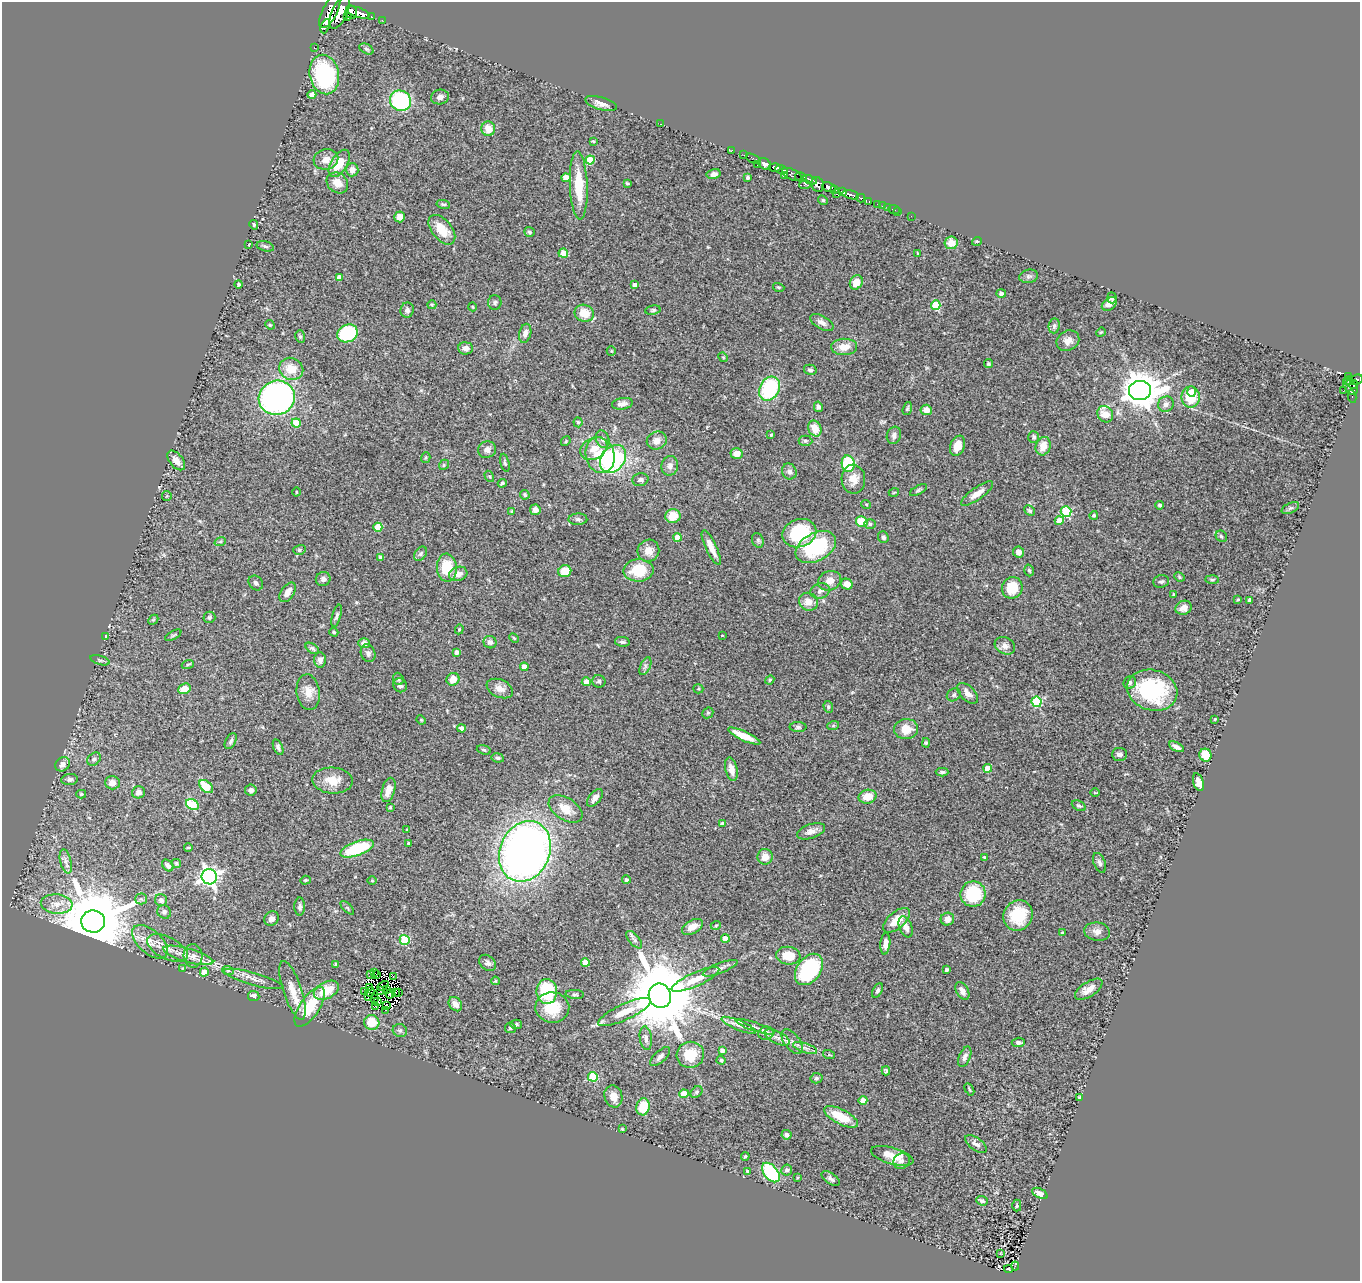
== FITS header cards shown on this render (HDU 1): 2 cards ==
NAXIS1  =                 1358
NAXIS2  =                 1279

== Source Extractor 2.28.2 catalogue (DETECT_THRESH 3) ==
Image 1358 x 1279 px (HDU 1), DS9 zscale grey, 1 PNG px = 1 image px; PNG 1362 x 1283 px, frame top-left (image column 1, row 1279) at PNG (2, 2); each listed source drawn as its Kron ellipse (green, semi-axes under 4 px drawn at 4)
Background 0.522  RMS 0.054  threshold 0.161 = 3 sigma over >= 5 px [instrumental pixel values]
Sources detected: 416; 13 with non-positive FLUX_AUTO (blend fragments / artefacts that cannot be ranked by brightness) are neither listed nor drawn; the other 403 listed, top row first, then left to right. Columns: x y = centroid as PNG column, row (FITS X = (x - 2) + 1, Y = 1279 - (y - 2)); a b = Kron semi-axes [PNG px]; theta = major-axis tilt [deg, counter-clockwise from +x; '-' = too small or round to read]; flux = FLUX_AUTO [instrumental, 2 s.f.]
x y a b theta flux
330 11 19 7 62 1200
351 12 7 6 - 840
358 12 12 5 -18 920
340 13 17 8 65 2600
347 16 4 3 - 220
371 16 3 3 - 50
382 20 2 2 - 9.5
325 26 7 3 68 850
314 48 3 3 - 4.4
366 49 7 5 -27 6.6
324 75 20 14 -77 390
312 95 4 4 - 35
440 97 9 7 13 15
400 101 11 10 - 340
601 103 16 6 -16 25
661 124 3 2 - 2.2
488 129 7 7 - 47
593 141 4 3 - 3.3
732 150 3 2 - 15
744 155 2 2 - 11
326 159 12 10 15 32
753 159 8 3 -25 57
590 160 4 4 - 110
339 163 15 8 58 76
765 164 7 5 -33 760
757 165 3 2 - 24
775 167 6 4 -2 320
781 169 6 3 -18 480
352 170 6 6 - 25
714 174 7 5 11 13
784 175 2 2 - 44
792 175 11 5 -27 400
748 177 4 3 - 7
801 177 6 4 -9 370
566 178 4 4 - 56
810 180 7 4 -25 270
337 183 11 9 -41 38
627 183 4 2 - 4.2
579 185 34 9 -88 120
805 185 6 3 2 140
818 185 7 6 - 430
829 187 7 4 -19 910
835 189 3 3 - 260
842 192 4 3 - 170
836 194 3 2 - 60
851 195 8 4 -14 480
861 198 4 3 - 100
823 200 5 4 - 4.9
869 201 4 3 - 150
443 204 7 4 -10 6.4
878 204 3 3 - 57
882 206 2 2 - 11
887 208 3 2 - 10
894 210 6 2 -21 8.7
898 212 2 2 - 5
911 216 2 2 - 2.8
399 217 5 5 - 24
254 225 5 4 - 6.2
442 230 17 10 -51 70
529 232 5 5 - 6.7
977 241 5 3 - 3.2
951 243 6 6 - 49
249 244 3 2 - 2.6
265 246 9 5 -14 6.9
563 253 4 4 - 86
918 253 3 2 - 3.1
1029 276 9 6 11 10
339 277 4 4 - 18
856 282 7 6 - 37
239 284 4 3 - 9.2
635 285 4 4 - 22
779 287 6 3 -18 4.2
1001 293 5 4 - 12
1112 298 5 4 - 8.3
495 302 7 7 - 8.4
1109 304 8 5 36 18
432 305 4 4 - 4.5
936 305 5 5 - 150
473 307 4 3 - 2.8
407 310 7 6 - 11
653 310 7 5 9 6.4
584 313 10 8 -19 64
822 322 13 6 -29 21
270 325 5 4 - 4
1054 326 7 5 83 8.8
1101 332 5 3 - 3.4
347 333 10 8 24 270
525 333 10 6 76 18
300 336 6 5 - 6.1
1068 341 12 9 29 27
844 347 13 8 2 47
466 348 7 6 - 24
611 351 5 4 - 3.8
723 357 5 4 - 3.7
989 364 4 4 - 4.9
291 369 12 10 -24 67
810 370 6 5 - 7.9
1348 377 4 3 - 190
1356 380 6 5 - 240
1348 381 4 3 - 44
1352 384 6 4 -19 150
1350 386 10 6 -57 250
769 389 13 9 62 310
1140 390 11 9 4 8400
1192 391 5 4 - 13
1343 391 2 2 - 4.9
1191 397 10 9 - 110
1352 397 6 2 -79 36
277 398 18 17 - 1200
622 404 10 5 8 16
1166 404 8 7 - 16
818 407 5 4 - 9.6
907 409 7 3 72 5.3
926 410 6 5 - 37
1105 414 9 7 -52 56
578 422 5 4 - 5.2
296 423 4 4 - 61
815 429 8 6 -65 53
771 435 4 3 - 3.6
894 435 9 7 73 13
1034 437 6 5 - 8.2
603 439 9 6 -69 16
566 441 5 4 - 4.2
657 441 10 8 23 28
805 441 7 5 -2 6.7
958 446 10 7 69 48
1043 446 9 7 71 49
594 449 14 10 27 47
487 450 9 8 - 19
737 454 6 5 - 35
600 455 18 14 -77 96
426 458 5 4 - 4.4
613 459 15 11 52 460
176 460 11 6 -50 26
505 463 9 4 -77 6.7
848 464 8 6 -81 220
444 465 5 4 - 5.6
670 466 10 8 79 20
789 471 8 7 - 16
489 476 6 4 -58 4.3
853 479 14 12 -86 41
640 480 8 6 13 11
502 483 4 3 - 5.6
918 490 9 4 29 7
296 492 4 3 - 2.9
894 492 5 3 - 3.1
977 494 19 6 35 38
525 495 5 4 - 5.4
167 496 5 5 - 4
866 504 5 3 - 3.5
1160 505 4 4 - 6.5
1290 508 9 5 26 7.9
535 510 5 5 - 20
512 511 4 3 - 5.5
1030 511 6 4 -43 7
1066 512 5 5 - 260
1094 515 4 4 - 7
673 516 8 7 - 68
578 519 9 5 1 9.9
1059 521 4 4 - 40
862 522 6 5 - 87
870 524 6 5 - 8.8
378 527 4 4 - 96
799 533 17 14 21 250
1221 536 6 5 - 6.5
677 537 4 4 - 75
883 537 6 5 - 8.5
758 540 7 5 -70 7.4
220 542 6 4 18 5.3
816 547 22 14 29 270
711 548 19 5 -65 40
299 550 6 5 - 6.1
648 551 11 11 - 36
1019 552 6 5 - 21
421 554 8 5 52 9.4
380 557 4 3 - 5.1
447 568 14 10 -86 120
639 570 15 11 3 120
1029 570 6 4 -72 6
565 571 6 6 - 78
458 574 9 7 17 26
1179 577 5 4 - 4.6
323 579 7 7 - 15
1212 580 7 4 -3 5.4
830 581 12 9 22 33
1161 581 8 6 11 9.8
256 583 8 6 -48 11
847 584 6 5 - 30
1012 588 11 10 - 88
820 591 10 7 20 15
288 592 11 6 57 28
1173 594 4 4 - 5
1238 600 3 3 - 4.7
1250 600 4 4 - 20
808 602 10 8 -27 40
1183 608 8 6 25 30
337 616 11 4 74 8.9
209 617 6 5 - 7.4
153 620 6 4 44 4.6
459 629 5 4 - 3.4
334 632 4 4 - 6
173 635 9 3 29 5.7
722 635 3 2 - 2.4
106 637 4 4 - 51
514 638 5 3 - 3.7
490 642 6 6 - 15
622 642 7 5 -10 10
364 643 6 5 - 20
1005 646 10 8 -27 19
312 648 7 4 -35 6.7
457 652 4 4 - 13
368 653 9 7 -71 14
100 660 10 4 -17 7.7
320 660 7 6 - 16
188 664 6 4 19 5.1
645 666 9 5 65 11
524 667 4 4 - 36
398 679 6 5 - 7.9
453 679 6 6 - 46
770 680 5 4 - 4.9
599 681 6 6 - 8
586 682 4 4 - 33
1130 683 6 6 - 10
400 685 7 6 - 12
184 689 6 5 - 45
500 689 14 8 -25 27
698 689 5 4 - 4.5
1152 690 25 20 -16 330
308 692 18 11 -82 42
967 693 13 7 -44 22
954 695 7 6 - 8.5
1036 702 5 5 - 260
828 707 6 4 -71 5.4
708 713 6 5 - 5
1215 719 3 2 - 2.9
421 720 5 4 - 4.3
833 726 6 4 19 5.1
798 727 8 5 -1 8.2
461 728 4 4 - 14
906 729 12 10 0 49
744 736 17 4 -24 56
231 741 9 5 61 8.6
926 743 4 4 - 5
278 747 8 4 -69 10
1176 747 8 3 -27 15
484 750 7 4 -17 6.1
1120 754 7 6 - 15
1205 755 6 6 - 110
498 758 6 4 -9 7.9
94 759 7 5 45 10
62 764 8 6 42 18
988 768 4 4 - 80
731 769 12 6 -76 31
942 772 6 4 -1 7.1
70 779 8 5 7 9.9
333 781 20 13 -4 63
1198 782 9 5 -72 21
112 783 7 6 - 22
206 787 8 5 -43 140
251 790 6 5 - 14
388 790 12 6 73 39
139 792 6 6 - 16
1095 793 4 3 - 3.3
81 794 5 4 - 5.2
868 797 9 7 12 56
595 798 10 5 52 20
192 805 7 5 -35 220
1079 806 7 4 -29 7.9
390 807 4 3 - 3.5
565 809 19 11 -33 57
722 824 4 3 - 14
407 830 4 2 - 2.9
811 831 14 7 19 22
408 843 3 3 - 4.7
188 848 4 2 - 4
357 849 17 7 20 220
525 851 31 25 67 2600
765 857 8 7 - 30
984 857 3 3 - 3.2
66 861 12 5 -76 15
176 863 4 3 - 4.7
1100 863 10 5 -67 12
168 865 6 5 - 11
209 877 8 7 - 1500
305 880 5 4 - 4.8
372 880 5 3 - 3
626 880 4 4 - 10
973 894 13 12 - 170
141 899 5 5 - 6.8
161 900 6 6 - 11
57 904 16 9 -4 38
300 907 9 5 90 12
347 908 8 3 -45 5.2
164 912 7 6 - 11
1018 915 15 14 - 120
272 919 7 7 - 14
947 919 7 6 - 26
896 920 16 8 41 53
93 921 12 11 - 41000
716 925 5 3 - 3.4
692 927 11 6 29 27
906 927 11 6 -67 28
1097 932 13 9 -8 22
1062 933 4 4 - 4.6
725 938 4 4 - 43
405 940 5 5 - 200
634 940 10 5 -49 11
150 942 21 11 -42 53
885 944 11 5 85 18
167 948 22 11 -26 44
188 955 26 7 -16 44
193 956 12 9 -86 21
788 956 12 9 -6 80
585 962 4 4 - 55
488 963 9 7 -44 13
336 964 3 3 - 6.9
183 968 3 3 - 3.3
720 968 18 5 21 14
809 969 17 11 53 320
947 970 4 3 - 9.2
228 971 6 3 -19 5.7
204 972 4 4 - 42
374 973 3 2 - 3.7
371 974 3 2 - 7.1
377 974 3 2 - 4
393 977 2 2 - 5.3
254 979 31 6 -15 32
695 979 26 7 24 61
495 981 4 3 - 4.4
383 986 6 2 31 4.3
370 987 2 2 - 3
1089 989 16 7 33 33
293 990 31 9 -71 60
326 990 13 8 27 92
387 990 2 2 - 1
878 990 8 4 62 8.5
364 991 4 2 - 2.2
381 991 3 2 - 0.63
547 991 12 10 -88 250
962 991 9 6 -59 23
370 992 5 3 - 1.4
395 993 2 2 - 5.3
398 993 2 2 - 3.1
390 994 4 3 - 0.88
575 994 9 4 -4 7.3
254 996 5 5 - 14
369 996 3 2 - 3.6
660 996 12 11 - 47000
375 998 3 2 - 2.9
378 1002 3 2 - 3.5
455 1004 8 6 -53 21
387 1005 4 2 - 2.9
310 1007 23 10 56 120
375 1007 4 2 - 2.3
552 1008 17 15 -6 110
386 1010 2 2 - 1.7
625 1012 29 8 25 69
372 1022 7 7 - 70
516 1024 6 4 13 7
739 1025 18 4 -22 25
755 1027 20 2 -19 11
510 1028 5 5 - 7.1
400 1030 7 6 - 9.5
766 1033 7 6 - 11
777 1037 14 6 -26 23
646 1038 12 6 -82 15
792 1042 14 7 -53 19
1018 1042 6 4 5 8.2
805 1048 12 4 -19 14
722 1050 4 3 - 16
690 1055 14 13 - 100
829 1055 6 4 -18 4.3
660 1057 12 5 42 15
965 1057 11 5 67 15
721 1060 4 4 - 8
886 1071 4 4 - 6.2
593 1077 5 5 - 200
816 1078 6 5 - 7.5
969 1089 6 3 -61 4.1
696 1092 7 5 42 7.4
684 1094 4 4 - 130
613 1096 11 9 -75 35
1079 1097 4 4 - 3
863 1100 4 4 - 57
643 1107 8 6 76 92
841 1117 19 7 -28 86
622 1129 3 3 - 3.4
786 1135 5 4 - 13
976 1144 12 6 -36 15
745 1156 4 3 - 5.1
892 1156 22 8 -16 61
901 1161 8 7 - 12
787 1170 5 5 - 9.1
748 1171 3 3 - 8.6
771 1172 11 6 -51 290
798 1178 3 2 - 4.2
831 1179 10 5 -35 11
1040 1193 8 4 -28 24
982 1201 6 4 -22 6.6
1017 1206 6 4 89 4.8
1001 1254 4 2 - 1.9
1015 1266 4 2 - 16
1008 1269 4 3 - 43
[13 non-positive-flux detections neither listed nor drawn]